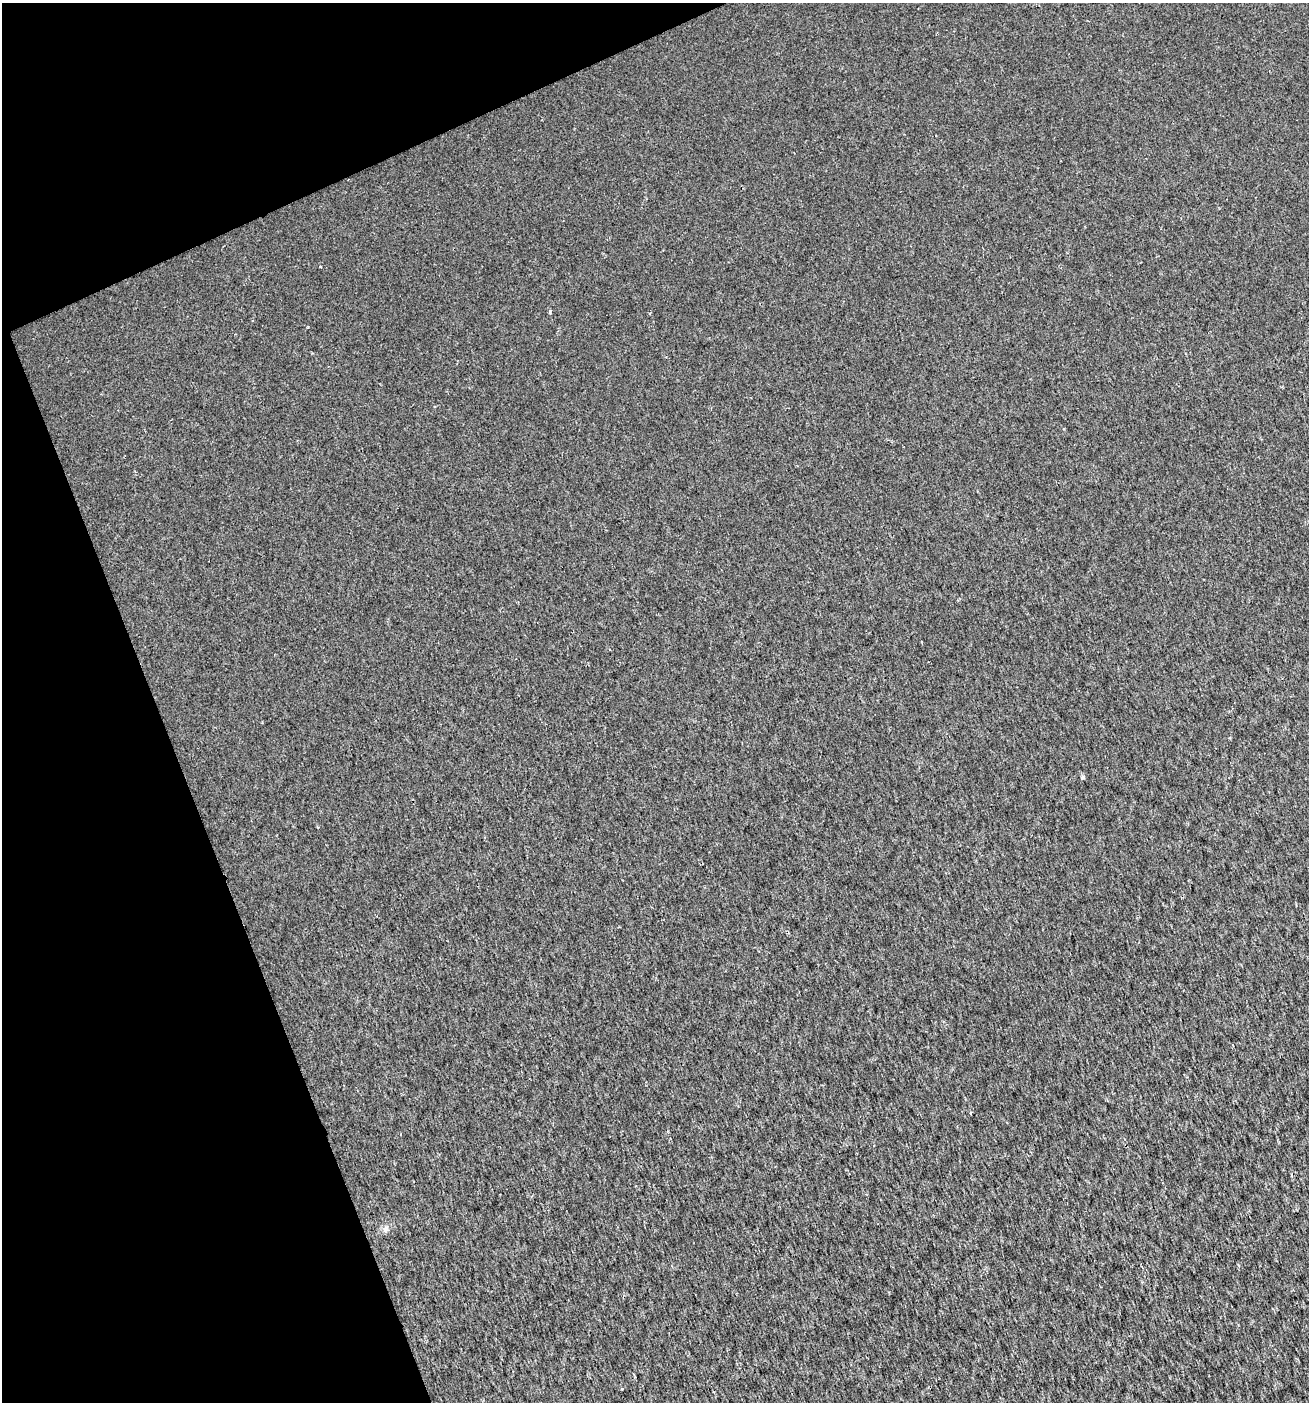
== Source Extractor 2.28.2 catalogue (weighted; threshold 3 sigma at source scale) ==
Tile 5 of 4 x 4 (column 1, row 2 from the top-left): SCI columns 84-1390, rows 2801-4200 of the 5452 x 5599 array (HDU 1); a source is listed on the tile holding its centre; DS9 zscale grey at full resolution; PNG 1311 x 1404 px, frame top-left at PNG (2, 3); no overlay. Shown black and unused: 19% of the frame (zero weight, under 2 of 3 exposures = <1% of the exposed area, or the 3 px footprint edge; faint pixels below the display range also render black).
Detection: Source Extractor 2.28.2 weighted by HDU 2 'WHT'; one run over the whole footprint, this tile lists its part. Background 0.00179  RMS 0.0037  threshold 0.0168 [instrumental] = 3 sigma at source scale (4.5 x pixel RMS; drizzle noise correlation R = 1.50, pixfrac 1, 0.0396/0.0396 arcsec/px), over >= 5 px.
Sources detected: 3; all 3 listed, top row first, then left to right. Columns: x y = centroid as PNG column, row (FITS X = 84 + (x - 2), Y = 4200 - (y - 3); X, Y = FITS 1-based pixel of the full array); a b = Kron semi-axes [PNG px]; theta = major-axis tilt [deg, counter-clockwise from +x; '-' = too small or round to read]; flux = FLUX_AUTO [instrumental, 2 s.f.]
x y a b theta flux
1082 777 5 5 - 0.64
385 1228 9 7 47 1.4
622 1389 3 3 - 0.36